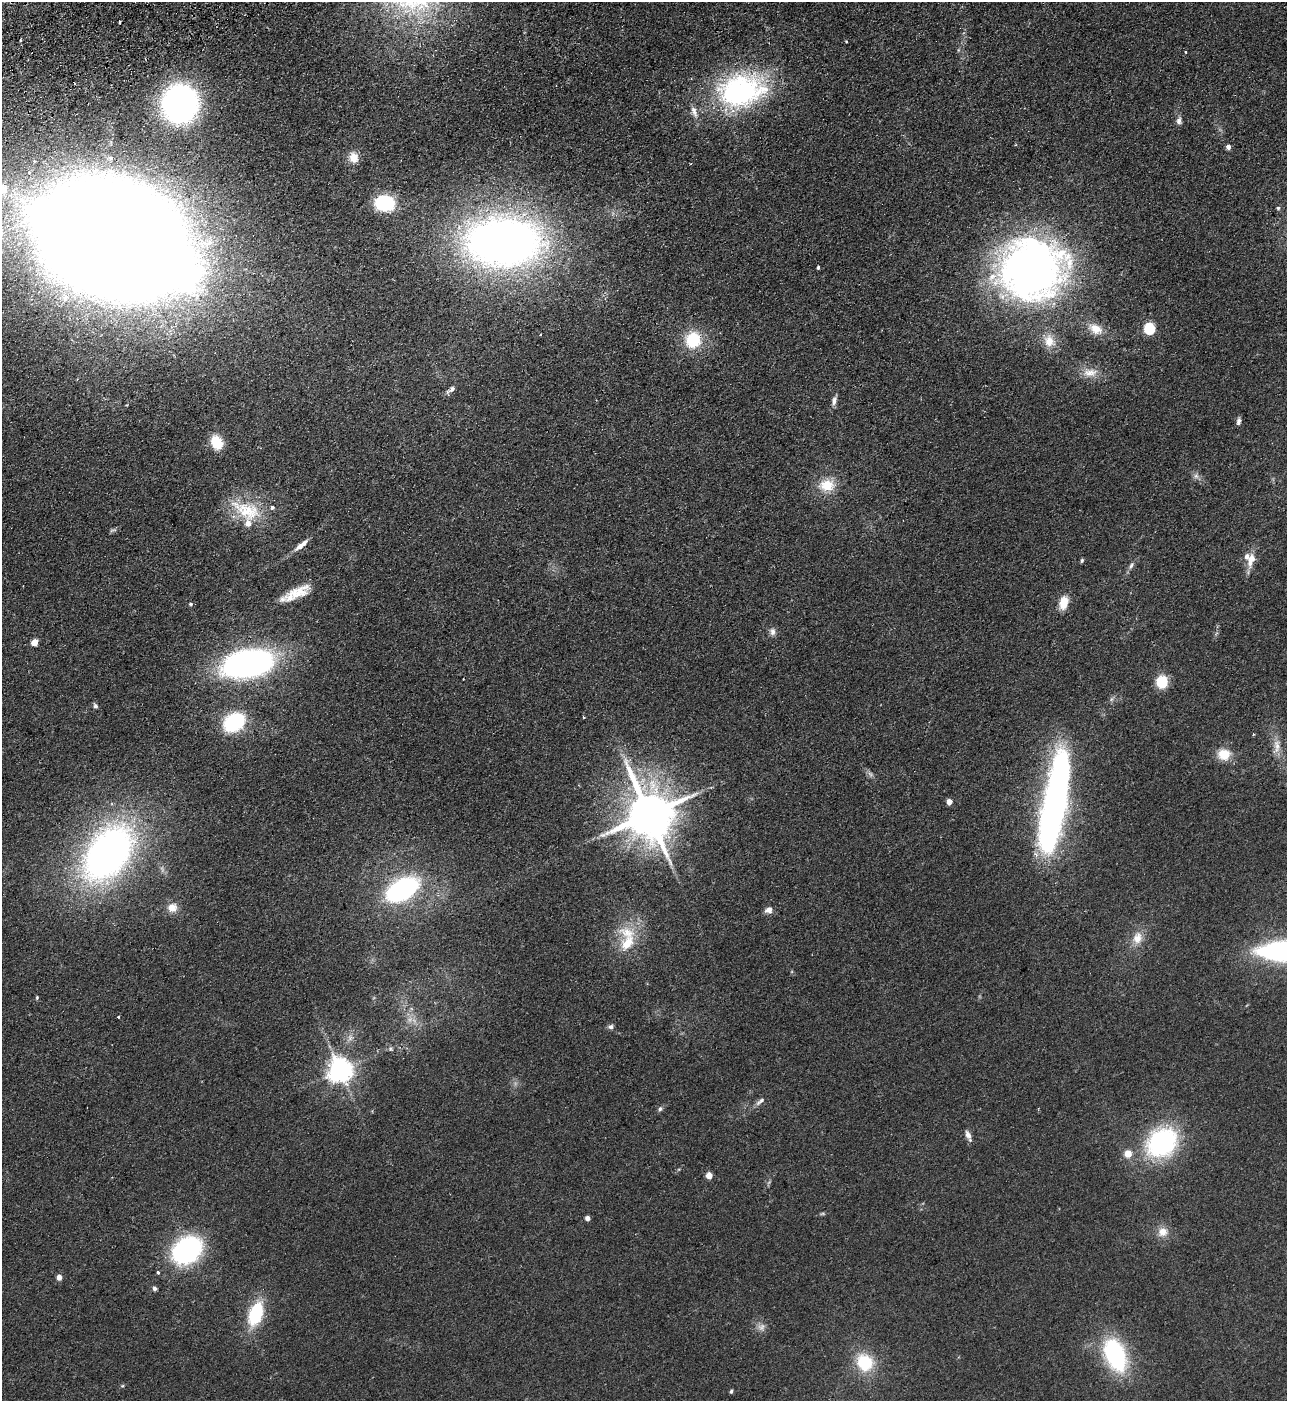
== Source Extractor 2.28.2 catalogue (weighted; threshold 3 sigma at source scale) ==
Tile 11 of 4 x 4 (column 3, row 3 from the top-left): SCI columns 2753-4037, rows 1453-2851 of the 5634 x 5702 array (HDU 1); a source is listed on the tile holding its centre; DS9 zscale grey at full resolution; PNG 1289 x 1403 px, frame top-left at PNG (2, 2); no overlay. Shown black and unused: <1% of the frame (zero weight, under 2 of 3 exposures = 3% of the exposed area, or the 3 px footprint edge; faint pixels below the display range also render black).
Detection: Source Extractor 2.28.2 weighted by HDU 2 'WHT'; one run over the whole footprint, this tile lists its part. Background 0.113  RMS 0.011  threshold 0.0487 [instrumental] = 3 sigma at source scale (4.5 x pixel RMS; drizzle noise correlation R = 1.50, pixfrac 1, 0.05/0.05 arcsec/px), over >= 5 px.
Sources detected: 89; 3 too faint to see at this stretch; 2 cosmic-ray / hot-pixel residue — not listed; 5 inside a brighter listed object's ellipse — not listed separately; the other 79 listed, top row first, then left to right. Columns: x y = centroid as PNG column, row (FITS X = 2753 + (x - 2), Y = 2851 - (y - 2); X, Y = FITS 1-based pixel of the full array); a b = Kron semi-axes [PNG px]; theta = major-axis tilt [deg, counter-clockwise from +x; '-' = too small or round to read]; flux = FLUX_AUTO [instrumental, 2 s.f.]
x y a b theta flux
120 22 3 2 - 1.3
846 41 3 3 - 0.95
1185 52 3 3 - 2.4
741 91 63 42 15 200
180 104 26 24 -81 400
1179 121 10 7 -89 4.4
1228 147 5 4 - 5
353 157 15 11 -79 12
29 172 5 4 - 2.5
385 203 15 11 -7 84
1278 208 5 4 - 2.1
113 238 110 71 -22 6700
504 242 58 37 0 900
818 267 3 3 - 2.4
1031 269 67 61 12 600
1150 328 6 6 - 110
1095 329 20 12 -28 16
541 334 3 3 - 1.8
693 340 20 18 84 42
1049 341 18 15 -70 16
1090 373 22 12 2 15
451 389 12 5 36 4.5
834 400 11 6 76 4.9
1239 421 9 5 81 3.3
217 442 14 11 -63 27
1196 476 8 8 - 3.9
827 485 21 16 5 25
246 510 45 22 -24 50
301 545 20 6 39 10
1251 559 21 10 76 14
1082 560 5 4 - 1.7
1131 565 12 5 57 3.8
298 593 36 11 21 26
1064 603 14 9 75 18
191 604 5 4 - 1.7
772 632 11 8 -75 4.7
34 642 5 5 - 17
248 664 36 19 10 430
1162 682 10 9 - 36
1111 699 7 4 88 2.1
95 706 8 5 -66 2.6
583 717 4 3 - 0.83
234 722 16 12 36 100
1277 746 22 9 -86 12
1224 754 15 14 - 19
949 802 5 4 - 8.6
1054 806 74 14 79 850
649 814 16 13 -74 5400
108 853 47 30 52 610
402 889 23 13 30 250
172 908 13 12 - 11
769 910 9 7 22 5.7
628 933 29 16 -18 29
1137 938 17 12 75 15
1282 951 35 13 0 290
37 997 5 4 - 1.3
118 1017 3 3 - 2.5
611 1027 7 6 - 3
350 1037 8 5 -11 3.7
390 1049 6 5 - 1.9
340 1070 8 8 - 1100
760 1101 16 5 37 4.4
660 1109 7 6 - 2.4
968 1135 12 7 -64 5.4
1162 1142 31 25 40 160
1128 1154 5 5 - 22
709 1175 5 4 - 16
823 1214 7 4 1 1.5
588 1218 4 4 - 5.5
1163 1232 12 11 - 11
187 1250 21 16 37 230
158 1272 3 3 - 11
59 1277 5 4 - 8.5
154 1288 5 5 - 2.7
256 1314 24 13 71 62
1115 1355 31 18 -69 140
865 1362 23 20 -59 43
122 1386 6 3 17 1.2
731 1391 5 3 - 1.6
Overlapping masked pixels (flux is a lower limit): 3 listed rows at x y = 741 91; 113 238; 1031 269
Isophote crosses this tile's border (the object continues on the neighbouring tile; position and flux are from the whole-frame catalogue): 2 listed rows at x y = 113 238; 1282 951